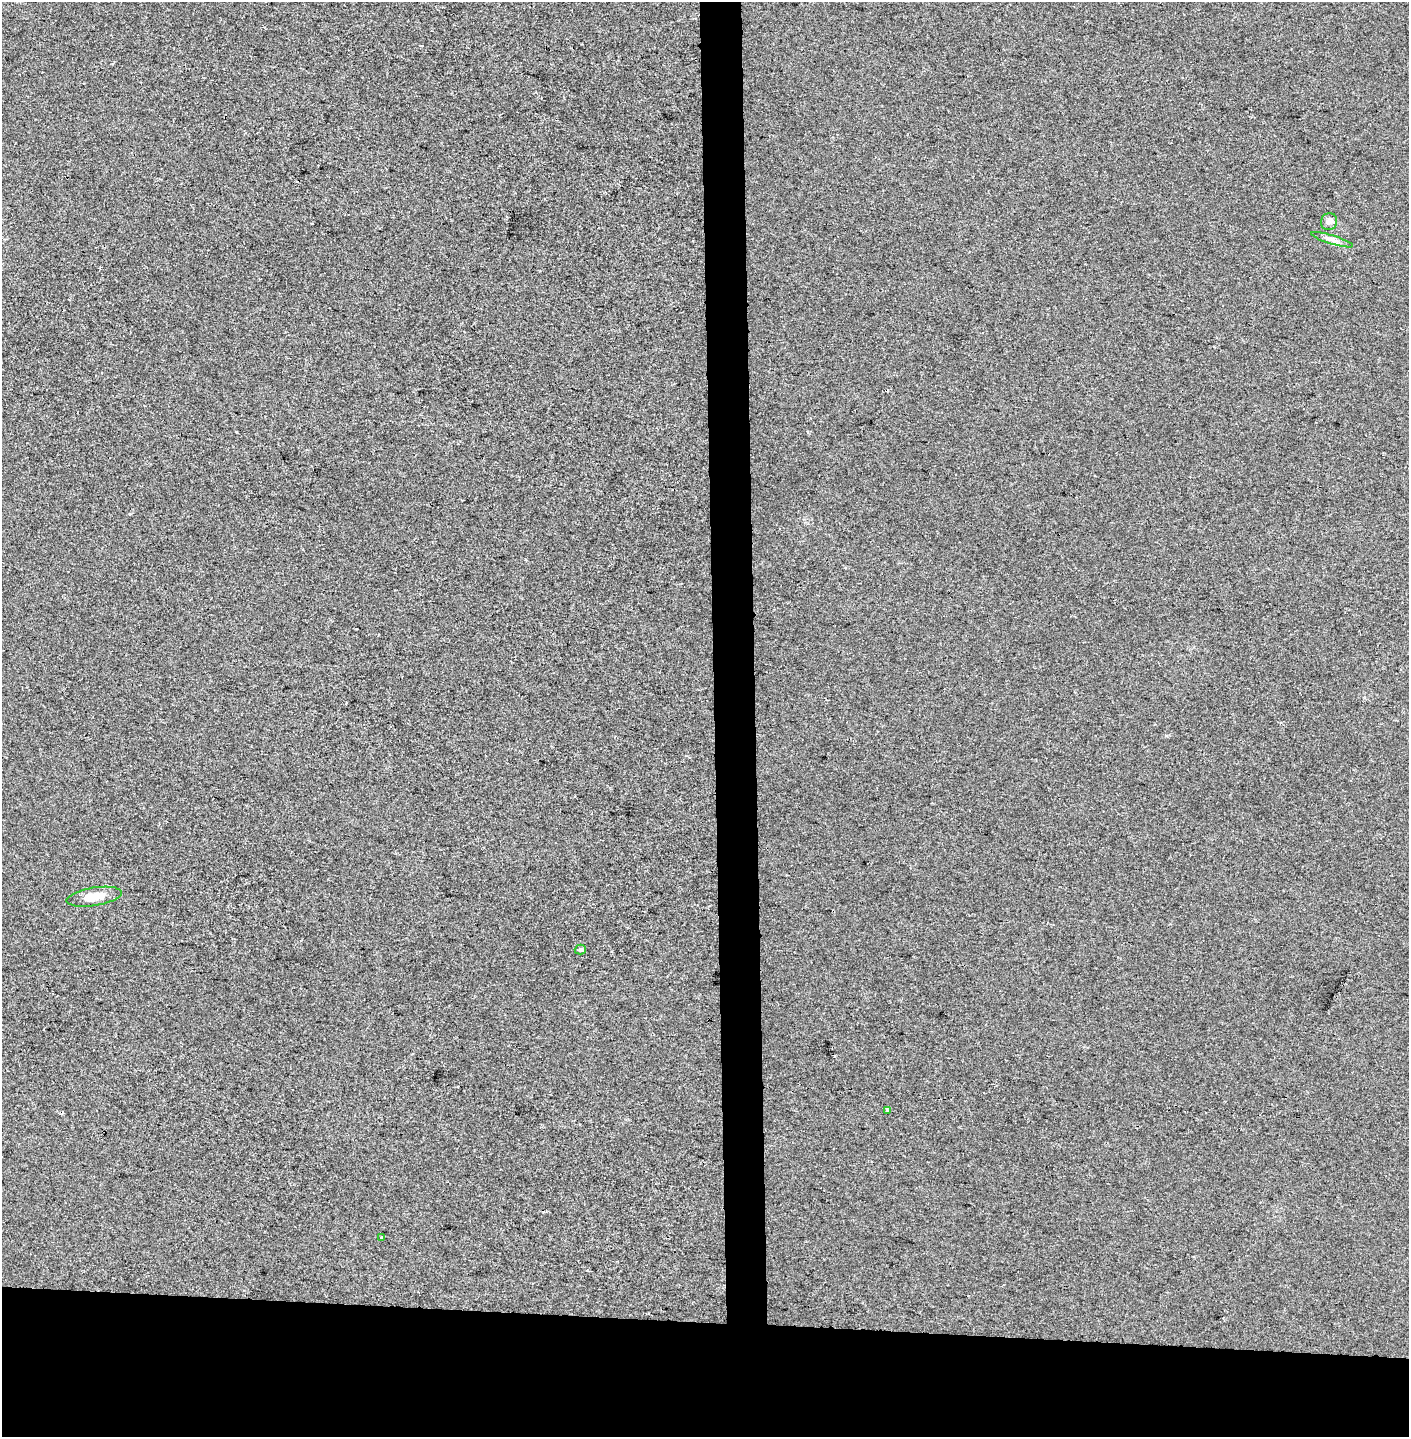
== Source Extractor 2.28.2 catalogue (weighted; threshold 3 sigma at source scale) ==
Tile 8 of 3 x 3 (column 2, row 3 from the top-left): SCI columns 1578-2984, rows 1-1435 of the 4563 x 4312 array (HDU 1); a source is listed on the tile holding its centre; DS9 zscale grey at full resolution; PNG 1411 x 1439 px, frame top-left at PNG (2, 2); each listed source drawn as its Kron ellipse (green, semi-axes under 4 px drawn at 4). Shown black and unused: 11% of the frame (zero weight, under 2 of 3 exposures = <1% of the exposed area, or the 3 px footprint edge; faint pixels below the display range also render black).
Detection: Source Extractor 2.28.2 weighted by HDU 2 'WHT'; one run over the whole footprint, this tile lists its part. Background 0.00647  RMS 0.006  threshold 0.0271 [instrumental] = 3 sigma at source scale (4.5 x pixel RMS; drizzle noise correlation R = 1.50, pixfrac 1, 0.0396/0.0396 arcsec/px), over >= 5 px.
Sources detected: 8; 2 cosmic-ray / hot-pixel residue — neither listed nor drawn; the other 6 listed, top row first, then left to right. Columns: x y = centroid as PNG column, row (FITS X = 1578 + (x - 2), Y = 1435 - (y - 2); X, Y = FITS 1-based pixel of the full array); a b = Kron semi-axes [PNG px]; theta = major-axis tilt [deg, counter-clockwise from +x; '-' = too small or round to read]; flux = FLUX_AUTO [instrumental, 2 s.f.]
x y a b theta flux
1329 222 8 8 - 2.4
1332 240 22 4 -17 3
94 897 28 9 9 9.4
580 950 6 5 - 1.6
887 1110 3 3 - 3.1
382 1238 3 3 - 1.2